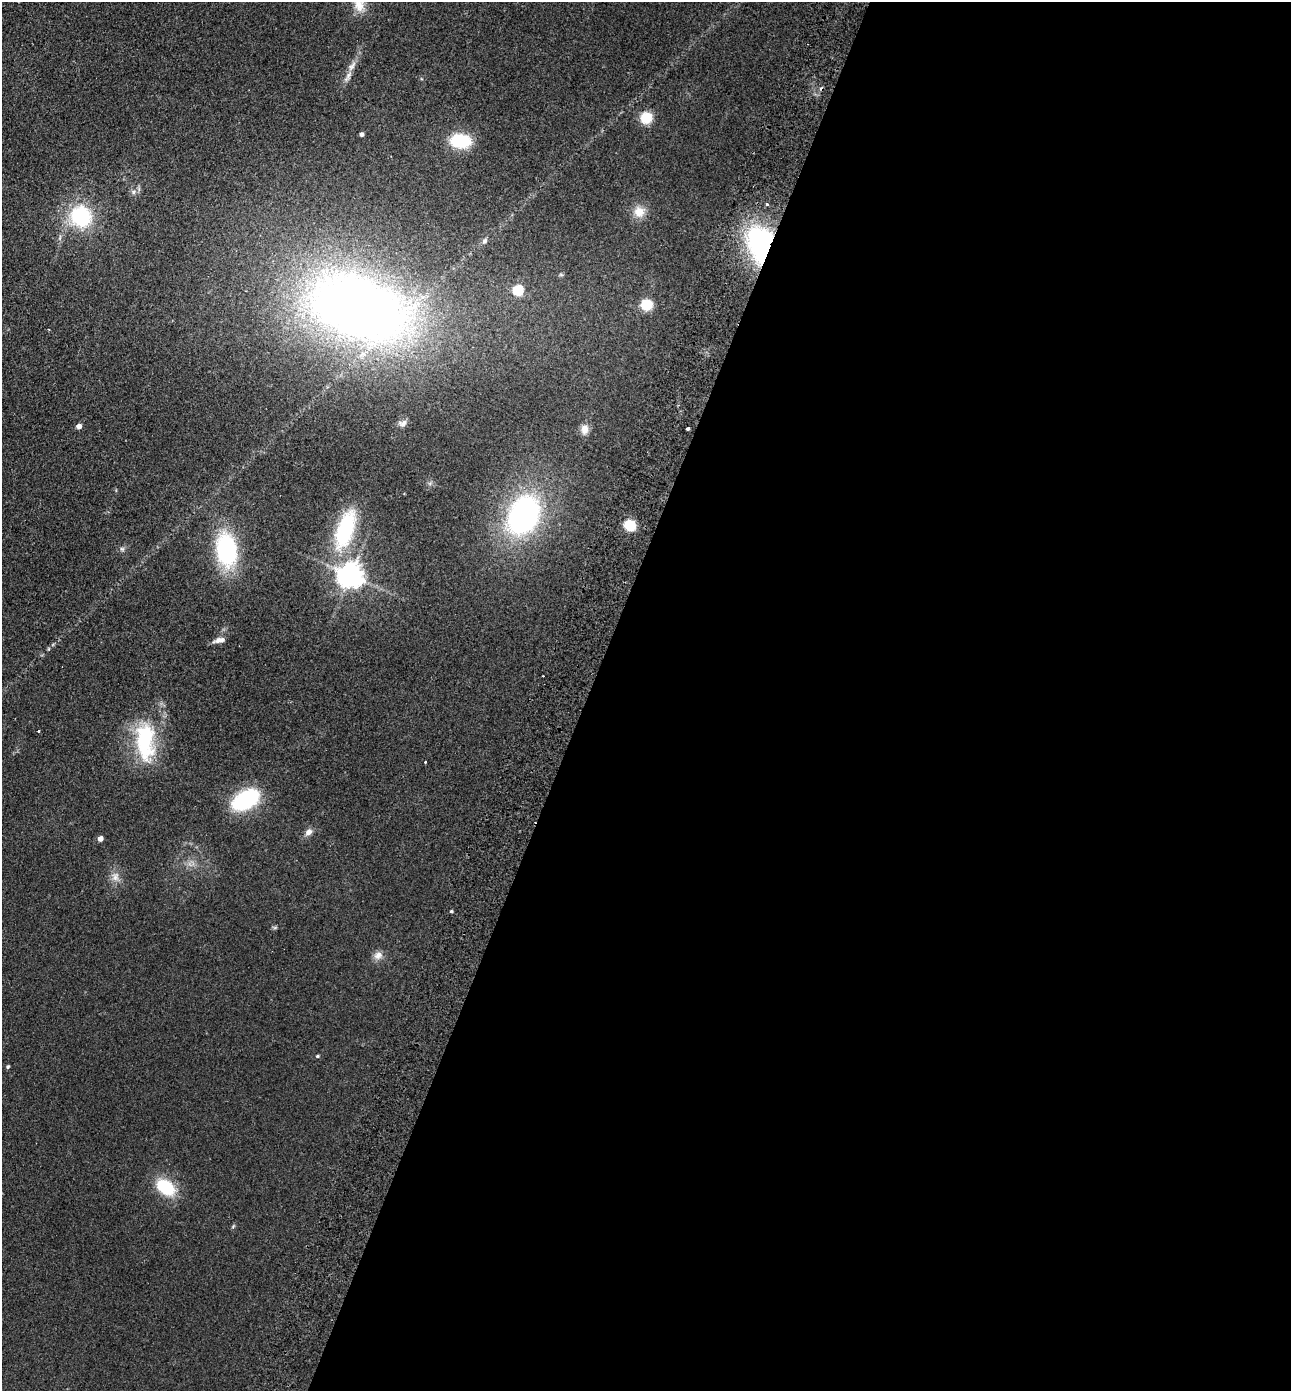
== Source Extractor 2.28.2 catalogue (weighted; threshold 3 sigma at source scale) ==
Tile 12 of 4 x 4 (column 4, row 3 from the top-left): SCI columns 4193-5481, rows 1417-2805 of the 5675 x 5610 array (HDU 1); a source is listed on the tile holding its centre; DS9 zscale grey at full resolution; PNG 1293 x 1393 px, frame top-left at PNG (2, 2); no overlay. Shown black and unused: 55% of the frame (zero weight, under 2 of 3 exposures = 3% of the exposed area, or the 3 px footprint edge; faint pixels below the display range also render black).
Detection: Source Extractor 2.28.2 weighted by HDU 2 'WHT'; one run over the whole footprint, this tile lists its part. Background 0.132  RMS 0.011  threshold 0.0513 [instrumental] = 3 sigma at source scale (4.5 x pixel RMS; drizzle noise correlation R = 1.50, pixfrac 1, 0.05/0.05 arcsec/px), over >= 5 px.
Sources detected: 39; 2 cosmic-ray / hot-pixel residue — not listed; the other 37 listed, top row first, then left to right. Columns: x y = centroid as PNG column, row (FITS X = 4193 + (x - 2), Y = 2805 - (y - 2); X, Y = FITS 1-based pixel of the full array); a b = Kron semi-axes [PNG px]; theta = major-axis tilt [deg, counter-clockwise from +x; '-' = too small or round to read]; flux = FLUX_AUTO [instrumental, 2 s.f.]
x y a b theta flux
359 5 19 13 -84 16
352 66 17 7 58 9.1
646 118 11 11 - 24
362 134 4 4 - 4
460 141 18 12 -3 57
134 192 6 4 89 2.1
767 204 4 3 - 2
639 212 15 14 - 14
81 216 18 16 -49 95
484 241 7 6 - 3.2
763 246 26 17 -73 280
561 275 6 4 -19 1.4
518 290 5 5 - 82
646 305 8 8 - 35
358 308 98 58 -19 1100
403 423 10 8 18 4.9
79 426 4 4 - 8.4
584 429 12 9 85 7.9
688 429 3 3 - 4.9
523 515 36 26 63 250
630 525 9 8 - 31
345 529 42 18 71 110
122 549 7 5 -43 2.3
226 550 27 17 -79 140
351 575 8 8 - 1200
219 640 16 6 13 6.7
145 741 51 22 -86 89
425 762 3 3 - 1.8
245 800 21 12 30 130
308 832 10 7 37 5.5
100 838 5 4 - 7.8
115 877 14 10 80 8.9
451 911 4 3 - 1.6
378 955 13 10 28 7.5
317 1056 4 4 - 1.5
8 1067 4 4 - 1.9
166 1187 21 14 -36 48
Overlapping masked pixels (flux is a lower limit): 1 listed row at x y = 763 246
Isophote crosses this tile's border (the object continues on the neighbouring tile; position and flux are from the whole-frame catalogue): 1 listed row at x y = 359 5